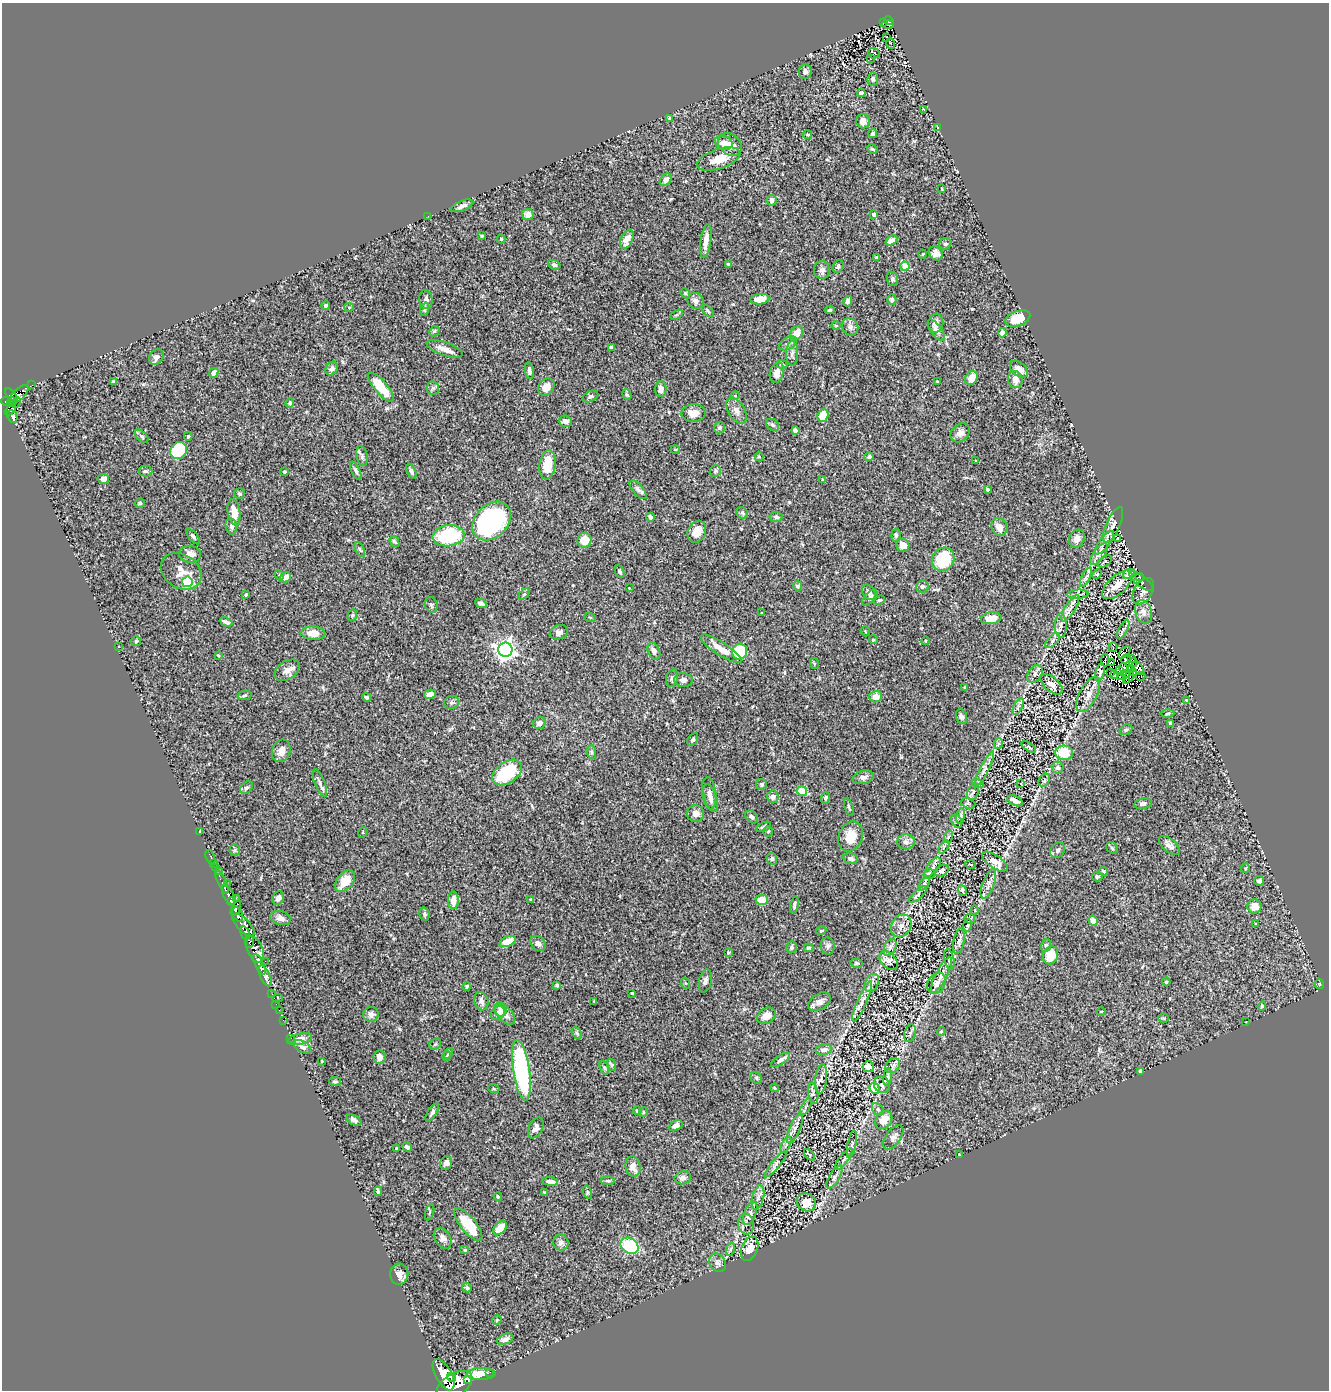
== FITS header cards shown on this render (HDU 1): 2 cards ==
NAXIS1  =                 1327
NAXIS2  =                 1388

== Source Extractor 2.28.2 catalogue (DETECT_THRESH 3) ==
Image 1327 x 1388 px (HDU 1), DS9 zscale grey, 1 PNG px = 1 image px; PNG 1331 x 1392 px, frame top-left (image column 1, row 1388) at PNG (2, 3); each listed source drawn as its Kron ellipse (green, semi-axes under 4 px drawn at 4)
Background 0.554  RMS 0.035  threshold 0.105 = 3 sigma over >= 5 px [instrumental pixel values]
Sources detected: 448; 6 with non-positive FLUX_AUTO (blend fragments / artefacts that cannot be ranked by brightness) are neither listed nor drawn; the other 442 listed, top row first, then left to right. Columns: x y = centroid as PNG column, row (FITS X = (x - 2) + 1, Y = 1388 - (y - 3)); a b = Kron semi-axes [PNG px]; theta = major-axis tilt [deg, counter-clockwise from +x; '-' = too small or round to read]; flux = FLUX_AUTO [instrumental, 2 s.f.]
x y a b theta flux
889 21 5 3 - 76
884 23 3 2 - 5.1
888 24 6 3 -6 35
887 37 3 2 - 3.5
891 43 5 3 - 3
874 53 5 5 - 40
871 59 3 3 - 33
805 72 7 6 - 9
873 79 6 5 - 5.9
861 93 4 3 - 5.2
924 110 3 2 - 1.6
669 118 4 3 - 2.2
863 121 7 7 - 18
938 127 3 2 - 8.9
873 133 4 4 - 4.2
807 135 5 3 - 2.2
724 143 9 6 -20 20
730 144 13 10 -40 19
872 149 5 3 - 2.9
719 159 22 10 18 35
666 180 7 5 48 10
942 189 4 2 - 1.9
772 200 5 5 - 10
462 206 12 5 22 10
874 214 4 3 - 11
528 215 6 5 - 18
428 216 3 2 - 3.1
482 236 4 3 - 2.1
501 239 4 4 - 2.7
627 239 10 6 64 24
891 240 6 4 32 9.4
706 241 17 5 81 21
945 244 6 5 - 5.4
936 253 8 6 -45 17
923 254 4 3 - 1.6
876 258 4 3 - 2.7
728 264 4 4 - 3.3
554 265 6 4 -20 4.6
838 266 6 5 - 4.5
905 266 4 4 - 55
822 270 9 8 - 9.8
893 279 7 5 -72 4.9
685 293 5 4 - 2.9
426 299 9 6 -85 9.9
760 299 9 5 6 20
892 299 5 4 - 5.6
695 301 8 7 - 9.2
848 301 5 4 - 6.4
326 305 4 4 - 4
349 307 5 4 - 2.9
425 309 7 4 71 4.2
830 310 4 3 - 3.9
708 311 7 4 -45 3.6
676 315 7 4 30 3.1
1018 318 13 7 21 51
936 323 9 7 83 12
836 325 5 3 - 2
850 327 9 7 -59 9.7
936 330 12 5 -55 11
434 331 6 4 45 3.4
797 333 7 5 54 29
1002 333 5 4 - 12
788 343 9 6 30 7.8
611 347 4 3 - 5.7
445 349 19 6 -19 17
792 353 12 6 88 9.9
156 357 8 6 51 13
782 364 5 4 - 3.7
332 368 7 5 56 7.5
1019 369 10 6 -41 17
529 371 8 4 -81 6.3
214 373 5 4 - 12
777 373 10 6 74 21
971 378 7 6 - 28
1015 380 8 7 - 18
113 381 3 3 - 3.2
937 381 4 2 - 2
32 385 3 2 - 5.5
381 387 18 6 -49 85
546 387 9 7 50 24
433 388 6 6 - 5.3
661 389 8 5 89 12
627 394 5 4 - 3.2
11 395 8 4 -51 340
18 395 12 5 43 290
590 396 8 5 27 6.8
735 396 5 3 - 2.1
7 401 6 4 -19 430
12 402 5 3 - 120
16 403 5 2 - 96
290 403 4 4 - 3.3
10 410 6 4 43 230
736 411 14 8 -59 14
694 413 12 9 2 22
823 415 6 5 - 43
12 416 6 4 -66 230
565 421 6 5 - 13
773 425 7 5 -32 5
719 428 6 5 - 4.8
795 430 4 3 - 9.7
960 433 11 8 42 13
142 436 8 5 -43 5.1
188 436 4 4 - 3.4
675 449 4 3 - 1.9
179 450 9 8 - 130
362 456 10 5 -81 7.2
759 457 5 4 - 2.7
869 457 5 4 - 5.6
976 460 4 2 - 1.5
547 465 15 8 83 57
145 471 7 5 0 4.8
356 471 10 4 -64 5.8
411 471 8 4 -68 5.7
715 471 6 5 - 3.7
284 472 4 4 - 4
103 479 6 5 - 8.7
822 480 3 2 - 2
987 489 3 3 - 2.8
638 490 11 5 -49 7.6
239 494 5 5 - 5.4
140 503 5 5 - 3
234 512 13 6 -80 30
742 513 6 5 - 4
650 517 4 3 - 7.4
776 517 6 5 - 6.1
492 521 22 16 46 430
1113 525 19 7 66 12
231 526 8 5 -79 6.1
999 527 9 7 -65 19
697 532 11 9 62 27
896 535 6 4 83 4.4
193 536 9 4 -50 4.9
449 536 16 10 7 150
1118 538 3 2 - 1.9
1077 539 9 7 59 15
584 540 7 7 - 38
394 541 6 4 -50 4.2
1104 543 14 5 52 10
903 545 6 6 - 20
360 550 8 4 -62 4.4
190 554 11 8 -3 16
1099 554 13 5 54 11
943 559 12 10 54 100
1105 561 8 5 38 3.3
181 571 22 17 -32 31
620 572 7 4 -67 5.7
1097 574 5 4 - 2.4
1129 574 6 5 - 42
279 575 5 3 - 2.3
285 577 6 4 33 16
1086 577 10 4 64 5.9
1139 577 3 2 - 1.5
1141 581 14 5 -37 7.6
187 582 5 5 - 200
1117 585 19 9 43 31
797 586 5 4 - 5.1
923 586 6 6 - 4.9
629 588 2 2 - 1.4
1143 591 14 9 59 14
869 592 8 6 -55 7.4
524 594 6 4 44 3.5
1078 594 10 4 4 6.3
246 595 4 3 - 3.1
870 598 10 5 49 6.3
879 600 6 3 25 2.7
481 603 6 4 -26 8.4
431 605 8 6 -71 5.3
1070 608 15 5 60 13
1144 612 12 8 -71 13
762 613 4 2 - 1.6
352 615 6 4 69 3.7
590 617 6 3 -19 2.4
991 618 10 6 8 32
226 622 6 3 -24 6.4
1061 626 12 6 -89 10
1123 629 10 4 61 6.8
865 631 5 3 - 1.9
559 632 9 7 21 8.8
313 633 12 6 -3 27
873 640 4 4 - 2.7
1053 640 9 4 46 6.5
136 641 5 5 - 3.3
925 641 4 2 - 1.8
119 646 2 2 - 1.6
1113 647 5 2 - 9.4
721 649 24 6 -33 33
505 650 7 7 - 1300
654 651 9 6 -64 9.8
740 652 8 7 - 110
1125 652 7 2 46 4.4
218 655 4 2 - 1.8
1132 658 2 2 - 3
1126 659 4 3 - 2.4
1105 660 6 2 -90 0.24
1111 662 3 2 - 3.4
814 663 5 3 - 2.6
1133 663 4 2 - 2.2
1123 668 5 3 - 0.35
1138 668 7 5 -50 3.8
287 670 14 9 34 16
1132 670 3 2 - 3.5
1119 671 3 2 - 2.4
1100 672 9 4 73 4.4
1111 673 2 2 - 1.5
1133 673 4 2 - 1.4
1035 674 9 7 57 7.5
1125 674 4 2 - 0.24
1114 675 3 2 - 4
1140 676 5 2 - 5.4
1121 677 4 2 - 0.22
1129 677 7 2 63 4.4
672 678 9 5 75 5.8
683 680 9 7 -5 8.2
1127 680 4 2 - 0.62
1052 684 13 7 -40 18
965 688 4 3 - 2.8
430 694 6 4 12 12
1088 694 19 9 63 21
245 695 7 4 10 4.2
367 697 4 4 - 5.2
876 697 6 5 - 20
1186 700 4 3 - 2.3
451 702 7 6 - 5.7
1018 706 9 4 64 4.5
1168 714 7 3 2 3.1
961 717 8 5 -71 5.9
540 723 6 5 - 13
1171 723 4 3 - 4.5
1126 730 7 5 31 3.5
693 739 7 4 59 4.6
998 744 5 3 - 2.3
1029 747 8 3 -36 2.8
281 751 11 9 68 18
592 752 7 4 -89 4.2
1064 753 9 7 -5 55
1058 768 6 6 - 6.5
984 769 20 4 63 11
507 772 16 10 34 140
863 777 11 6 13 10
1044 780 7 5 57 3.5
320 783 14 5 -69 9.1
978 784 6 3 -16 2.8
1021 784 3 2 - 1.6
762 785 5 5 - 5
246 788 7 5 42 5.1
802 791 5 4 - 68
973 792 9 5 68 6.4
709 793 16 7 -83 12
773 797 6 6 - 9.7
711 798 14 6 -73 11
825 798 6 4 70 5
1015 801 8 4 -26 15
968 803 7 5 -19 4.4
1143 803 8 5 11 9.3
849 807 9 3 -72 3.5
695 813 8 8 - 14
961 816 8 4 81 4.4
752 817 7 5 -47 5.8
957 821 7 5 -63 5.3
764 827 8 3 22 4.4
199 832 3 2 - 8.2
363 832 5 3 - 2.2
768 832 5 5 - 3.3
851 836 15 12 67 39
948 837 6 4 70 3.5
906 842 8 7 - 9.5
1169 845 12 6 -41 11
944 847 7 3 54 3.7
1112 848 6 5 - 3.5
235 850 5 5 - 3.5
1058 850 8 7 - 6.1
210 857 7 3 -66 26
772 859 6 5 - 4.2
851 859 7 5 -14 6.3
995 862 14 6 -34 22
213 863 2 2 - 8.8
971 864 5 2 - 1.4
933 867 11 5 53 7.7
215 868 3 3 - 41
1245 868 5 4 - 2.9
219 871 2 2 - 9.7
942 871 7 5 30 5.5
1103 871 4 3 - 3.1
929 874 6 4 16 3.3
1097 876 5 5 - 3.3
345 881 12 8 50 36
1259 881 5 4 - 8.3
222 882 13 3 -65 240
227 883 2 2 - 38
924 884 8 4 54 4.5
988 884 15 6 69 11
962 890 6 3 -69 4.9
228 894 11 5 -66 950
918 894 11 3 42 3.9
236 898 3 2 - 7.4
278 898 7 5 60 8.3
531 899 4 3 - 2.8
453 900 9 5 90 23
762 900 6 5 - 31
231 902 4 3 - 460
794 905 8 3 77 5.3
1254 906 7 7 - 23
236 908 8 3 62 950
975 910 5 3 - 2
238 914 7 5 -61 1700
425 914 7 5 -76 4.7
280 918 10 7 -16 12
970 919 5 5 - 3
1093 921 5 4 - 23
1256 924 3 2 - 1.6
243 925 14 6 -46 1100
968 925 6 4 70 2.7
901 926 12 9 58 14
821 931 5 3 - 3
245 933 7 3 -75 290
249 941 6 4 90 530
508 941 8 5 24 40
959 941 13 5 79 8.6
538 943 8 6 -42 9.8
1046 945 6 5 - 4.1
828 946 9 6 -82 6.7
792 947 6 5 - 5
890 947 9 5 64 7
809 948 5 4 - 2.8
255 949 14 8 -67 730
728 952 3 3 - 2.4
1050 955 9 7 69 55
949 959 10 5 -78 5.6
265 961 2 2 - 6.2
889 961 11 7 -47 13
856 963 6 4 -12 3.1
259 964 11 4 -65 1200
941 975 19 6 62 16
265 976 11 5 -66 1400
705 981 11 6 78 7.5
1166 982 4 4 - 2.4
685 983 5 3 - 2.2
872 983 9 6 62 10
936 983 11 8 59 11
1319 984 5 4 - 2.6
557 985 4 3 - 6.4
467 986 4 4 - 3.4
632 993 3 3 - 2.4
272 994 2 2 - 8.3
277 998 5 2 - 46
481 1001 9 7 -73 9.8
594 1001 4 3 - 1.8
862 1001 22 4 66 15
819 1002 12 8 31 12
276 1004 2 2 - 4.2
1262 1006 4 4 - 3.1
501 1009 7 6 - 9.3
279 1010 2 2 - 6.3
1101 1011 4 3 - 1.7
498 1013 8 6 38 11
371 1014 8 7 - 8.6
505 1014 13 7 -45 19
767 1016 10 7 34 20
1163 1018 5 4 - 2.9
283 1020 2 2 - 6.3
1246 1022 2 2 - 1.3
941 1031 4 4 - 2.4
577 1033 6 4 -59 3.4
910 1033 9 5 76 5.3
291 1038 2 2 - 5.6
300 1039 13 5 13 19
435 1044 6 5 - 3.5
302 1047 9 5 -31 8.8
824 1049 8 5 9 8.2
448 1053 6 4 57 3.2
446 1056 5 3 - 1.9
379 1057 7 6 - 13
780 1060 11 4 33 8.3
322 1061 3 2 - 2.1
612 1065 6 4 -72 3
893 1066 8 6 47 6.9
868 1067 6 5 - 14
604 1068 7 4 -71 3.7
521 1070 31 8 -81 360
1141 1071 4 3 - 5.6
888 1077 9 4 82 5.2
756 1078 6 5 - 3.8
821 1079 15 6 83 9.7
335 1081 6 4 -8 4
882 1085 9 7 -55 9
774 1088 5 4 - 2.7
874 1088 5 4 - 88
494 1089 6 3 -19 2.6
813 1094 10 5 -82 7.5
806 1107 10 3 60 5.6
878 1109 7 5 -47 4.9
637 1111 4 3 - 2.6
432 1112 10 4 58 6
643 1112 5 3 - 2.2
354 1120 8 4 -28 7.3
884 1120 10 7 53 24
676 1126 7 4 28 11
536 1128 11 6 63 10
795 1128 16 5 67 10
893 1137 14 7 54 11
786 1144 9 3 64 4.4
852 1144 14 4 78 5.2
407 1147 5 4 - 4.9
396 1148 3 3 - 3.5
959 1154 3 2 - 1.5
809 1155 7 4 -48 3.1
843 1159 13 4 53 6.8
446 1163 7 6 - 9.6
776 1164 16 3 51 6.4
633 1166 10 7 -78 21
834 1177 13 5 59 8.6
683 1178 8 6 15 9.5
550 1181 8 4 -6 9.2
608 1181 7 4 -4 4.2
378 1191 4 3 - 3.5
544 1192 3 2 - 2.2
587 1192 7 4 -72 3.3
498 1196 4 3 - 2.4
758 1198 12 6 76 9.6
806 1202 10 9 - 37
430 1212 8 3 75 2.9
750 1213 12 5 68 9.2
746 1224 10 8 -82 10
468 1225 20 7 -51 73
500 1228 8 5 49 36
443 1238 11 8 -59 12
561 1242 8 7 - 9.4
630 1246 9 7 -33 130
731 1249 7 4 71 4.7
750 1249 12 8 69 30
465 1250 5 4 - 3.1
717 1263 9 8 - 8.6
399 1274 10 9 - 13
467 1288 5 4 - 4.1
497 1320 5 4 - 2.5
505 1339 8 5 21 12
490 1372 2 2 - 8.4
481 1374 14 6 2 36
444 1375 17 8 -61 3900
451 1377 5 3 - 670
467 1379 2 2 - 3700
454 1385 20 11 32 4800
At the frame edge (FLAGS 8, measured only in part): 1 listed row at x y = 454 1385
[6 non-positive-flux detections neither listed nor drawn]